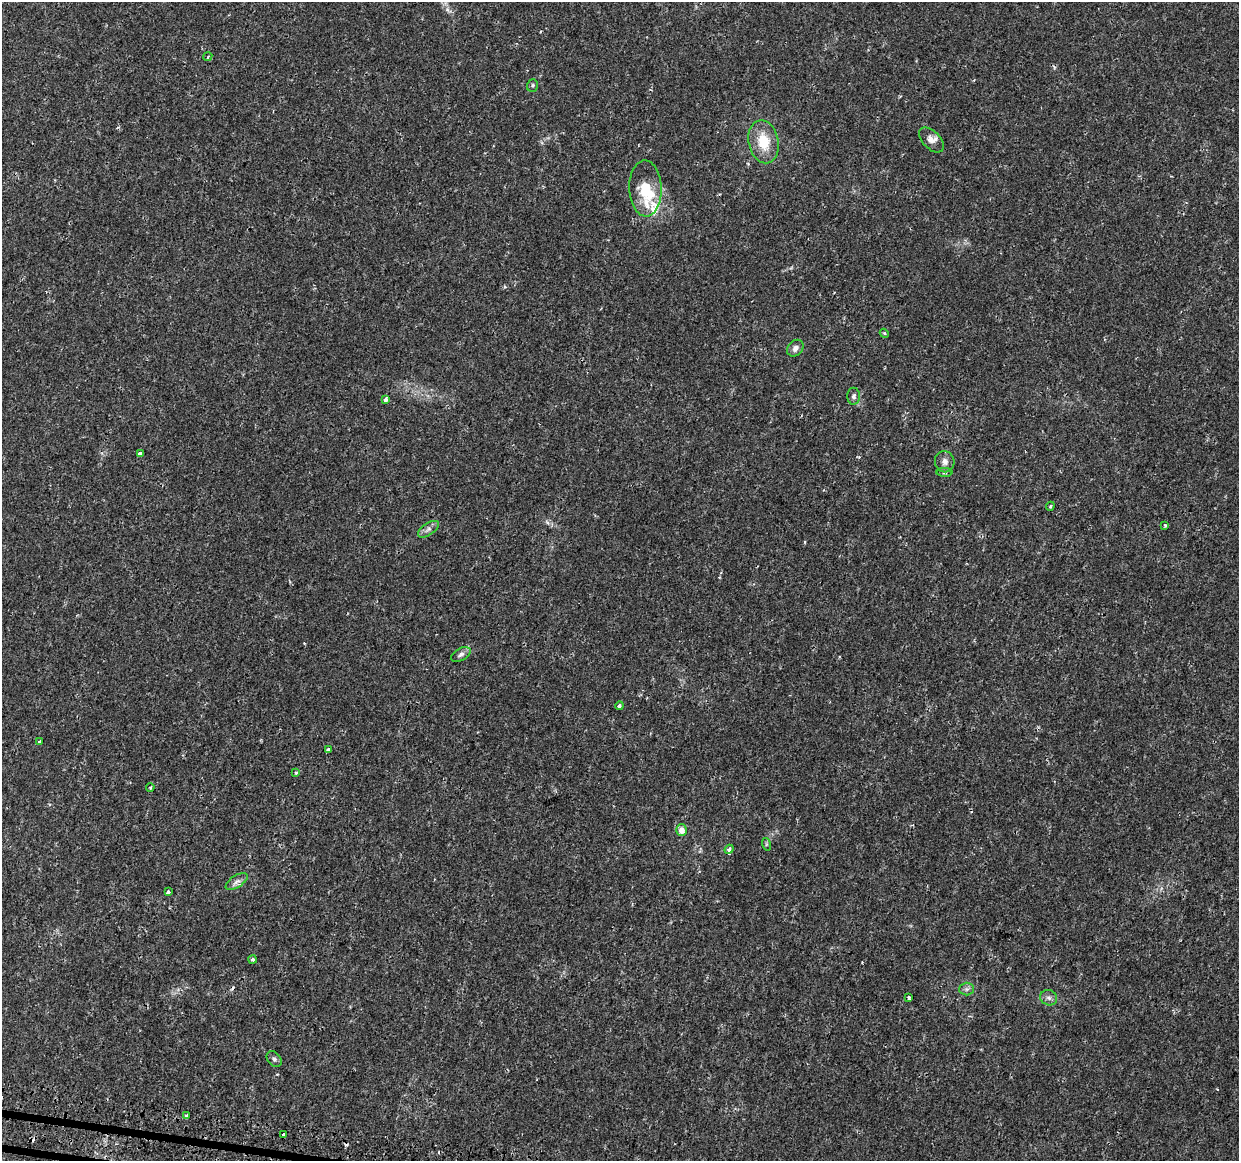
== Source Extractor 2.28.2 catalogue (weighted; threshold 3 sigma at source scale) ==
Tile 7 of 4 x 4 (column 3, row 2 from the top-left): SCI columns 2511-3747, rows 2588-3746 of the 5029 x 5233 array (HDU 1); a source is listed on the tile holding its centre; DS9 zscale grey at full resolution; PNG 1241 x 1163 px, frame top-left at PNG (2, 2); each listed source drawn as its Kron ellipse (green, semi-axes under 4 px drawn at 4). Shown black and unused: <1% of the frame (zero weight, under 2 of 3 exposures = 3% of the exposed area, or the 3 px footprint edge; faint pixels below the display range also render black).
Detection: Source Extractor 2.28.2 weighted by HDU 2 'WHT'; one run over the whole footprint, this tile lists its part. Background 0.00797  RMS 0.0022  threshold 0.00996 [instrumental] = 3 sigma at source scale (4.5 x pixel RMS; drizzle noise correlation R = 1.50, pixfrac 1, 0.0396/0.0396 arcsec/px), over >= 5 px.
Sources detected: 40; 3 cosmic-ray / hot-pixel residue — neither listed nor drawn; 4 inside a brighter listed object's ellipse — not listed separately; the other 33 listed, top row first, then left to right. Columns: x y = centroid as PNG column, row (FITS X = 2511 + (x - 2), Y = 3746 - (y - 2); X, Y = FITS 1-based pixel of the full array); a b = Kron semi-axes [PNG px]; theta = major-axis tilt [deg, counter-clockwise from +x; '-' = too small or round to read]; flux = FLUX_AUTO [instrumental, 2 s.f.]
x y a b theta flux
208 57 5 3 - 0.23
532 85 6 5 - 0.37
931 140 15 8 -45 1.4
764 142 22 15 -78 5.8
645 189 28 16 -88 6.8
884 333 4 3 - 0.2
795 348 9 7 48 0.89
854 396 8 6 -89 0.58
385 400 4 3 - 1.3
140 453 4 3 - 0.5
945 462 11 9 -79 1.2
945 473 8 4 0 0.34
1050 506 4 4 - 0.28
1165 525 4 3 - 0.42
428 529 12 6 34 0.9
461 654 10 6 28 0.77
619 706 4 4 - 0.41
39 742 4 3 - 0.6
328 749 4 3 - 1.2
296 773 4 4 - 0.34
150 787 4 3 - 0.29
682 830 6 5 - 2.2
766 844 6 4 -72 0.28
729 849 5 4 - 0.64
237 881 12 6 32 0.94
168 892 4 3 - 0.49
253 959 4 4 - 0.38
967 989 7 6 - 0.67
908 998 4 3 - 1.5
1049 998 8 7 - 0.8
274 1059 9 6 -50 0.61
186 1115 3 3 - 0.78
284 1134 3 3 - 1.2